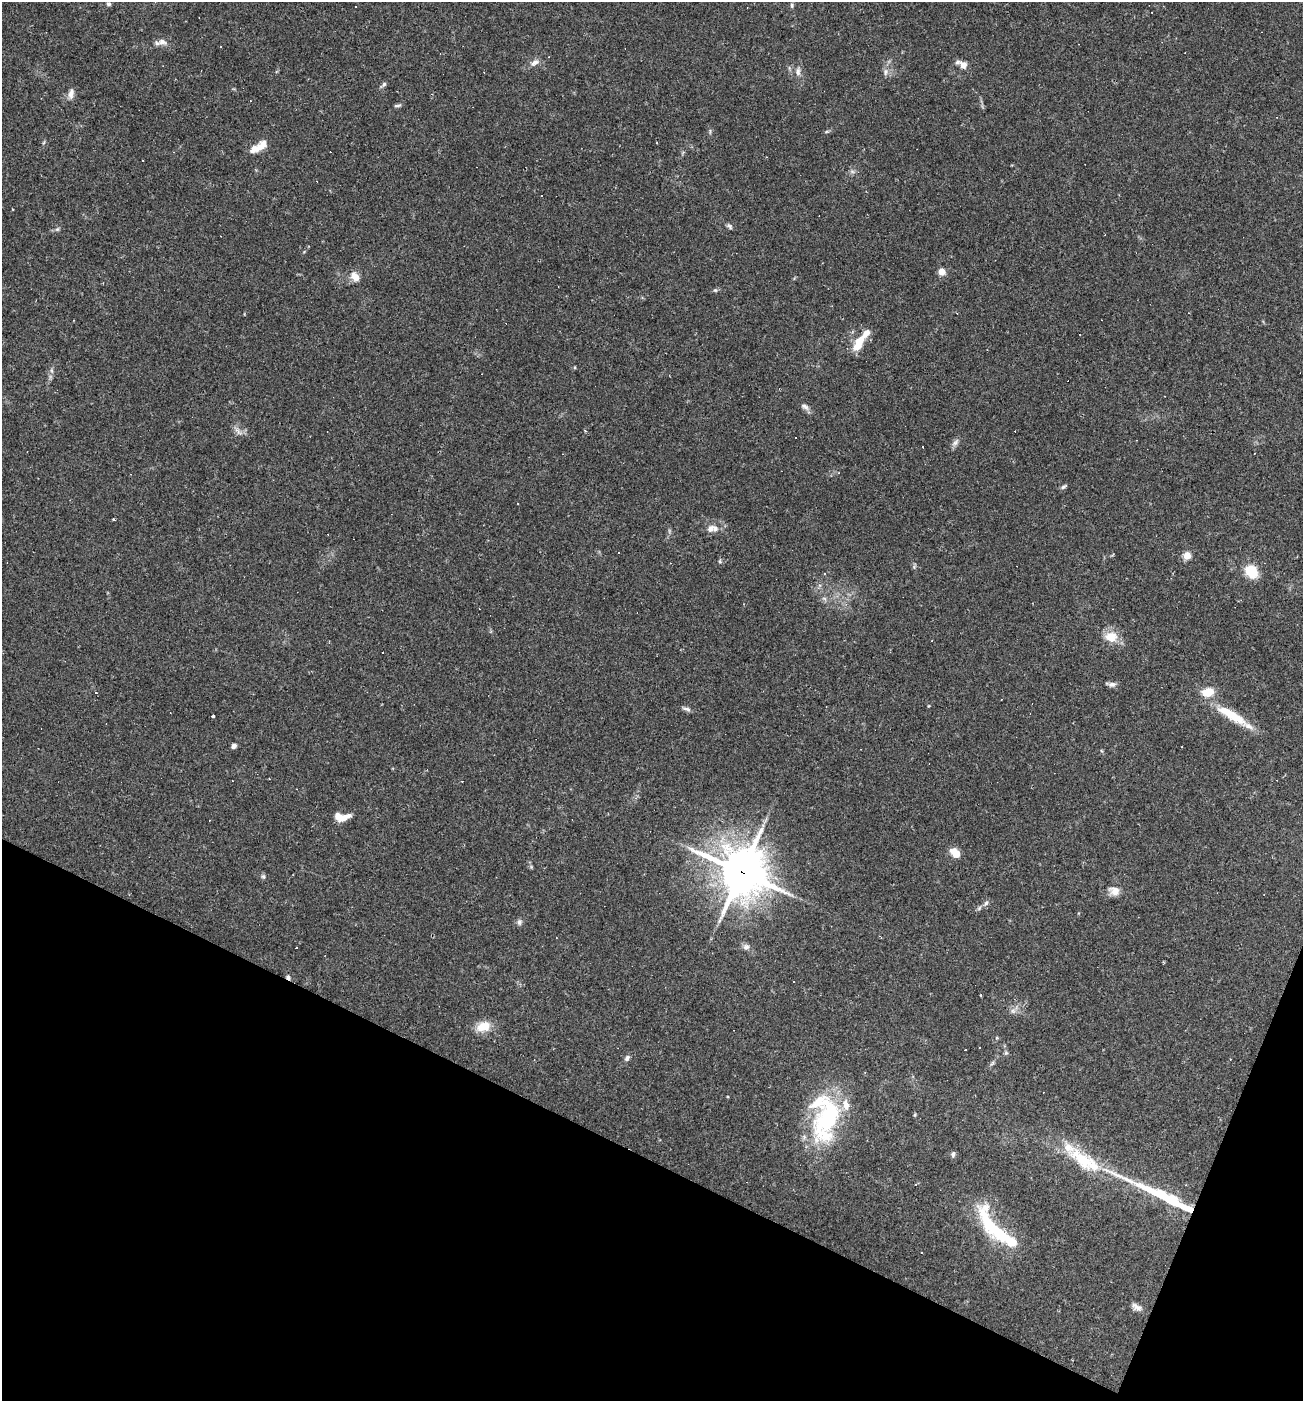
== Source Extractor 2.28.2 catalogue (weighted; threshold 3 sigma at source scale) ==
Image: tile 15 of 4 x 4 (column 3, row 4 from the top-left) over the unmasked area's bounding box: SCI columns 2737-4037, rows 1-1399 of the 5606 x 5595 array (HDU 1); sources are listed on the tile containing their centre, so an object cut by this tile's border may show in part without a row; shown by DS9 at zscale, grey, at full resolution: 1 PNG px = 1 image px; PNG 1305 x 1403 px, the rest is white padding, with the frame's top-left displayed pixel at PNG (2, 2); no overlay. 20% of this frame is shown black and not used: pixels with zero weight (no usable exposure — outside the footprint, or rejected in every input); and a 3 px margin inside the footprint's outer edge (the drizzle kernel's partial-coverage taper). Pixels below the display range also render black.
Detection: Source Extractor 2.28.2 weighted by HDU 2 'WHT'; one run over the whole footprint, this tile lists its part. Background 0.109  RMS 0.0071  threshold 0.0318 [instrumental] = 3 sigma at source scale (4.5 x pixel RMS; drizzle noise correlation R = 1.50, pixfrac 1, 0.05/0.05 arcsec/px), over >= 5 px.
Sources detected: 98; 3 inside a brighter object's white glare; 24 cosmic-ray / hot-pixel residue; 1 long thin detection or spike segment (spike, bleed or trail) — not listed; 9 inside a brighter listed object's ellipse — not listed separately; the other 61 listed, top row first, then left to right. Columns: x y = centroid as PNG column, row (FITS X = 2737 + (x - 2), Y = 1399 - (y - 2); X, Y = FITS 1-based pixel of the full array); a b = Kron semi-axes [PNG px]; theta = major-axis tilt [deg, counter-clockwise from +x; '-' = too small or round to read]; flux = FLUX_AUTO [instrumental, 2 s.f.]
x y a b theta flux
108 4 5 5 - 1.4
792 5 6 5 - 1.2
355 6 3 3 - 1.1
158 43 13 7 -7 3.6
535 63 13 7 36 3.7
963 65 9 8 - 4.3
798 71 12 7 89 3.3
886 72 10 5 84 2.7
383 85 10 5 43 1.7
71 94 14 7 79 4.1
397 105 11 3 4 1.3
826 132 6 4 19 0.93
261 146 22 9 30 9.8
852 171 7 4 -19 1.4
730 226 9 5 -46 1.5
57 229 6 5 - 1.3
941 271 5 4 - 17
355 277 11 8 -48 7.3
715 290 5 5 - 1
859 343 22 9 61 14
805 407 13 6 -39 3
238 431 14 5 -51 2.9
796 438 3 3 - 3.1
955 443 13 6 45 2.8
1064 487 8 5 36 1.5
711 529 11 8 42 4.1
619 553 3 3 - 25
1187 555 5 5 - 22
1251 571 14 12 -52 18
824 573 4 3 - 0.64
824 598 7 4 -19 1.4
1111 637 17 13 -2 11
382 653 2 2 - 0.65
1112 684 11 6 4 2.6
96 692 3 3 - 4.9
686 709 12 5 -13 2.3
213 716 3 3 - 1.2
1233 716 52 10 -32 23
234 746 6 5 - 2.4
342 817 16 8 2 10
955 853 9 6 -48 11
742 872 18 17 - 2100
263 876 7 5 -74 1.4
1114 891 13 10 -19 6.5
986 903 10 4 45 2.3
519 922 9 7 81 2
746 947 9 8 - 2.8
1013 1011 7 7 - 2.5
483 1026 19 12 16 11
1006 1053 6 5 - 1.1
627 1058 8 6 61 2
992 1063 9 3 45 1.3
915 1115 6 3 81 0.77
829 1119 39 28 1 58
953 1154 8 5 84 1.6
1081 1159 46 20 -39 34
916 1184 3 3 - 1.2
1188 1208 17 6 -22 14
992 1227 65 19 -55 49
922 1252 3 2 - 1
1136 1307 14 8 -29 3.8
Overlapping masked pixels (flux is a lower limit): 2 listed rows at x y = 742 872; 1188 1208